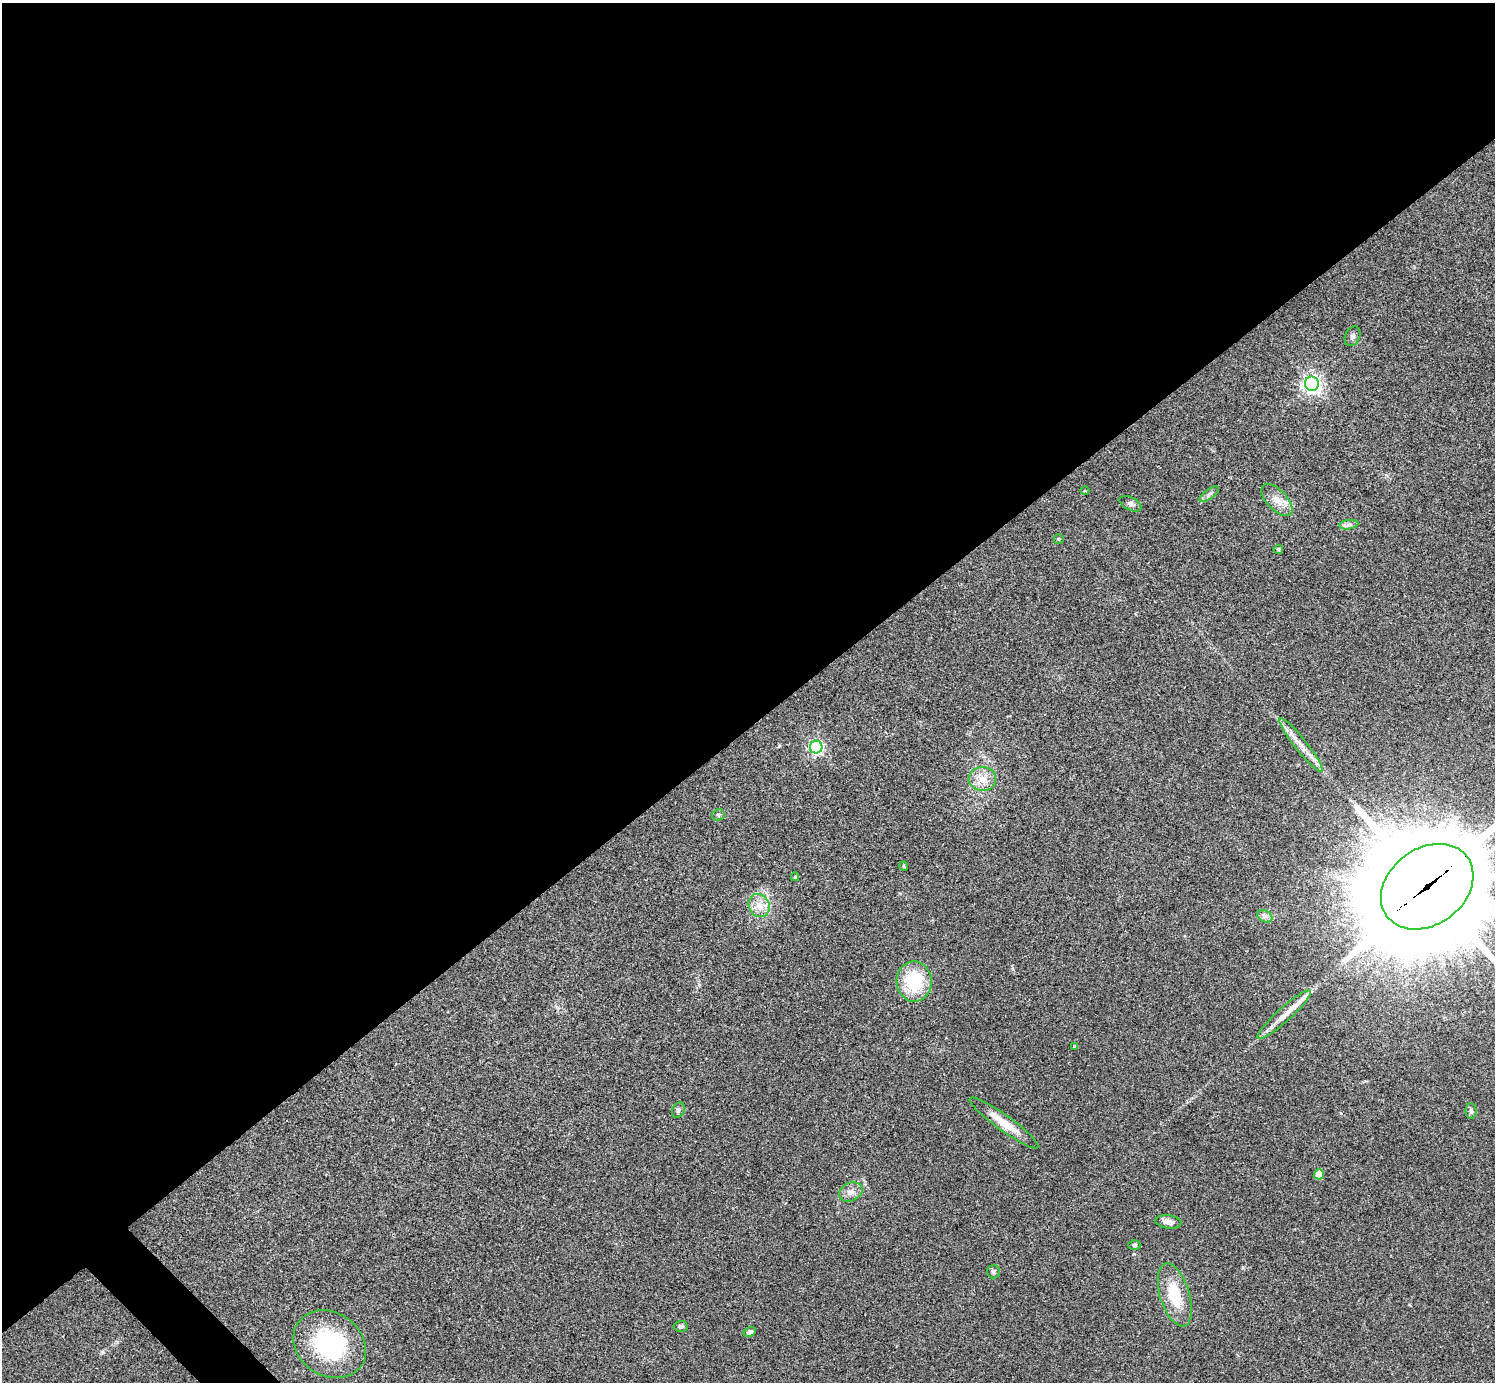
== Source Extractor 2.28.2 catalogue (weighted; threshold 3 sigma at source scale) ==
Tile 2 of 4 x 4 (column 2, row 1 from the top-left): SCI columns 1494-2986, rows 4296-5675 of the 5974 x 5972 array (HDU 1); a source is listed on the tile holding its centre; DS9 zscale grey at full resolution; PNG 1497 x 1384 px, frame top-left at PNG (2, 3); each listed source drawn as its Kron ellipse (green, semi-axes under 4 px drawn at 4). Shown black and unused: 53% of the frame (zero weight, under 2 of 3 exposures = <1% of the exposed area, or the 3 px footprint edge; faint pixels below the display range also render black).
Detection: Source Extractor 2.28.2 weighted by HDU 2 'WHT'; one run over the whole footprint, this tile lists its part. Background 0.0473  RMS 0.0066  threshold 0.0298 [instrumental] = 3 sigma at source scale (4.5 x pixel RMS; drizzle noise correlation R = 1.50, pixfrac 1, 0.05/0.05 arcsec/px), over >= 5 px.
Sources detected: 35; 1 inside a brighter object's white glare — neither listed nor drawn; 1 inside a brighter listed object's ellipse — not listed separately; the other 33 listed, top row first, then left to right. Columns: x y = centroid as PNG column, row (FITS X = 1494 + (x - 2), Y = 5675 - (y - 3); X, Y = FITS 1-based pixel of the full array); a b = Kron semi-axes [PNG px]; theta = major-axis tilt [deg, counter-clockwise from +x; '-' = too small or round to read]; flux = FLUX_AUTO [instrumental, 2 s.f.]
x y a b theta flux
1352 336 10 7 65 2.2
1312 384 7 7 - 320
1085 491 4 3 - 0.54
1209 494 11 5 36 2
1277 500 20 10 -47 7.3
1130 504 12 6 -26 1.9
1349 525 9 4 9 1.9
1059 539 5 4 - 0.7
1278 549 5 4 - 1.2
1301 745 34 6 -52 9.1
816 747 6 6 - 150
982 779 14 12 -1 8.1
718 815 6 5 - 1.2
904 866 5 4 - 0.75
795 877 4 4 - 0.96
1427 887 50 38 36 21000
759 905 12 10 -63 6.7
1265 916 8 5 -29 2.1
914 981 20 17 -89 35
1284 1015 35 7 42 9.6
1074 1046 3 3 - 0.59
678 1110 8 6 64 1.8
1471 1111 8 5 -88 1.4
1004 1123 42 8 -36 14
1319 1174 5 5 - 11
851 1192 12 9 24 4.4
1168 1222 13 6 -8 3.9
1134 1245 6 4 -1 1.1
993 1272 7 6 - 1.5
1175 1295 33 14 -73 24
681 1326 7 5 3 1.4
749 1332 6 4 29 1.9
330 1344 38 31 -34 76
Overlapping masked pixels (flux is a lower limit): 1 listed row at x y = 1427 887
Isophote crosses this tile's border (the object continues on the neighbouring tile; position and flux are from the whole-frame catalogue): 1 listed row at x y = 1427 887
Unlisted compact peaks at least as high as the median listed source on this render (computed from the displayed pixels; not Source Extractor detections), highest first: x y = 1134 1254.